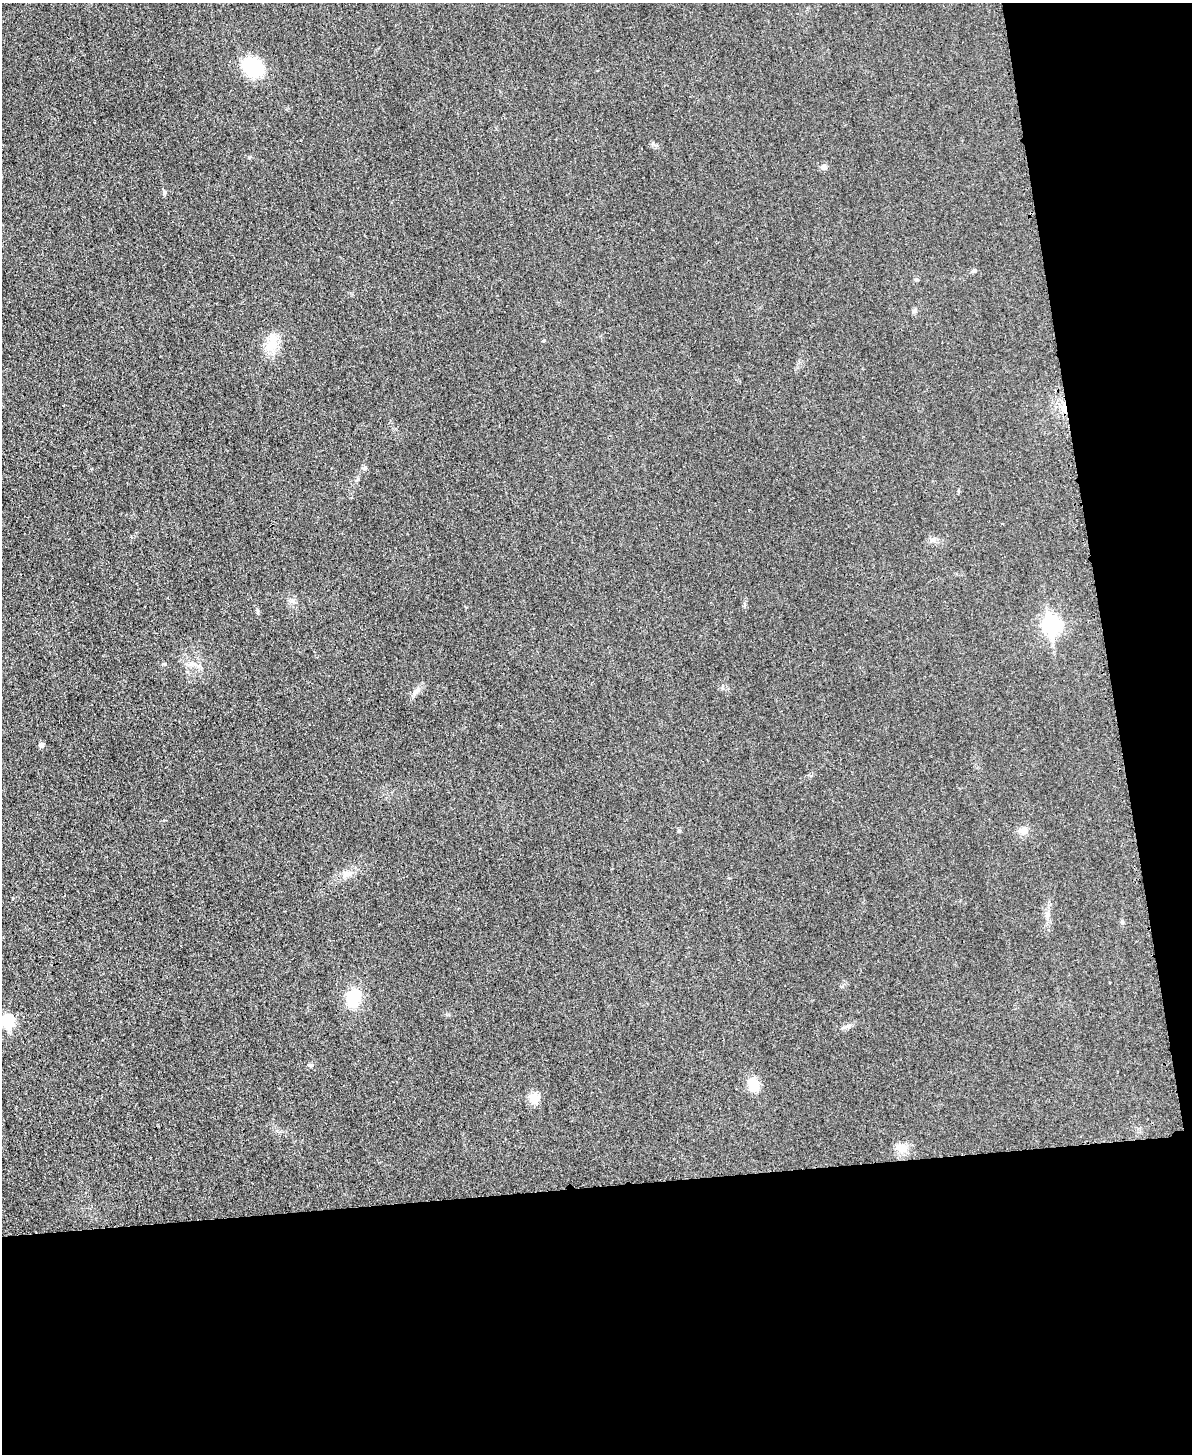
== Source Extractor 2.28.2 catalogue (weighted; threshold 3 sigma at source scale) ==
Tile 12 of 4 x 3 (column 4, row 3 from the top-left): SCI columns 3583-4772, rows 253-1704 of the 4773 x 4748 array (HDU 1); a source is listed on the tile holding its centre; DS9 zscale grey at full resolution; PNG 1194 x 1456 px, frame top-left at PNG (2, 3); no overlay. Shown black and unused: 25% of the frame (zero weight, under 3 of 4 exposures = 1% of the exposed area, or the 3 px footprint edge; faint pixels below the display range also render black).
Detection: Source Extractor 2.28.2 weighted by HDU 2 'WHT'; one run over the whole footprint, this tile lists its part. Background 0.0307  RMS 0.0059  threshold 0.0266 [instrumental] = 3 sigma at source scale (4.5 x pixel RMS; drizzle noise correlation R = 1.50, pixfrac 1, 0.05/0.05 arcsec/px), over >= 5 px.
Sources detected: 22; all 22 listed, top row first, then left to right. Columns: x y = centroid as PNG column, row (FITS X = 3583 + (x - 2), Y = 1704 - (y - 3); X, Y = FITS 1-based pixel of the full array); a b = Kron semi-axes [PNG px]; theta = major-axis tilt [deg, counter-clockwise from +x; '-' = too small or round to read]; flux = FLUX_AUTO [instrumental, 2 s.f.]
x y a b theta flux
253 67 18 15 -35 40
824 167 8 6 -11 1.7
973 271 7 4 19 0.88
915 310 6 5 - 1.2
543 341 4 4 - 0.62
272 342 27 14 69 11
365 468 6 5 - 1.1
932 540 7 5 46 1.4
293 601 7 5 -34 1.4
1051 624 9 7 -85 180
195 664 8 4 -19 1.9
416 691 14 4 35 2.1
41 745 5 5 - 2.8
1023 831 14 10 -9 4
346 874 10 7 35 3
1122 921 6 4 18 0.72
353 998 18 14 72 20
8 1021 7 6 - 51
310 1065 8 4 -2 1.1
753 1085 20 14 -67 8.8
534 1098 14 10 -9 7.2
900 1148 15 12 -34 5.9
Isophote crosses this tile's border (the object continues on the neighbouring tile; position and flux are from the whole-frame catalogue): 1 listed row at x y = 8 1021
Unlisted compact peaks at least as high as the median listed source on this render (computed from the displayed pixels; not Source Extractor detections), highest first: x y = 653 143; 164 193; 249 157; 358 479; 722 688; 679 831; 257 610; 916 279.